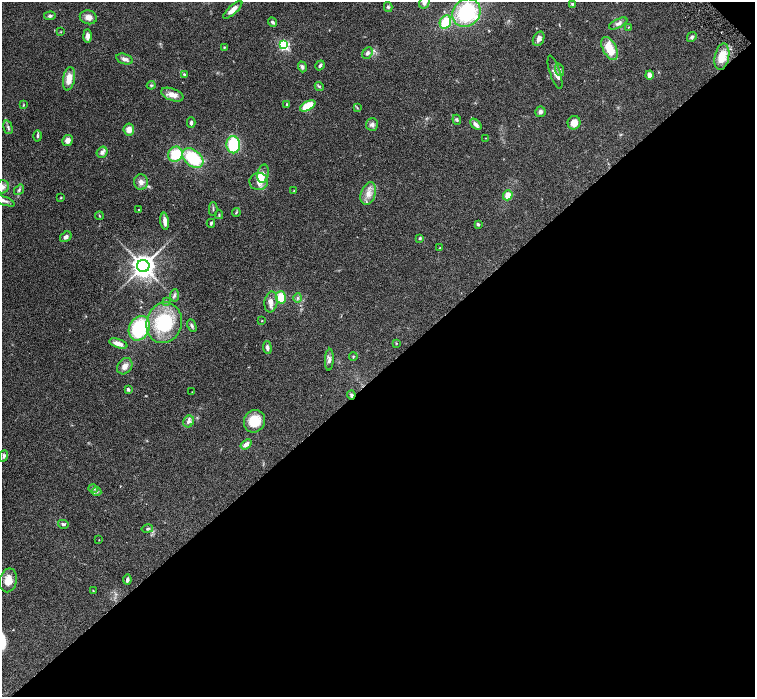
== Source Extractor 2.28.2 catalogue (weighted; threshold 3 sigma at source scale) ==
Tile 12 of 4 x 4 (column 4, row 3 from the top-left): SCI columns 4521-6026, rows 1695-3084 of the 6028 x 6026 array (HDU 1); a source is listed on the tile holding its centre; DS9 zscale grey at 2 x 2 block average (1 PNG px = mean of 2 x 2 image px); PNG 757 x 699 px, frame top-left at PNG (2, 2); each listed source drawn as its Kron ellipse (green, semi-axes under 4 px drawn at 4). Shown black and unused: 47% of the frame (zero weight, under 3 of 6 exposures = <1% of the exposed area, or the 3 px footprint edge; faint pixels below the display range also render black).
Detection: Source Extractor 2.28.2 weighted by HDU 2 'WHT'; one run over the whole footprint, this tile lists its part. Background 0.0806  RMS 0.0041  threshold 0.0169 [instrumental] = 3 sigma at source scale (4.09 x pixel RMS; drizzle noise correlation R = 1.36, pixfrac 0.8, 0.05/0.05 arcsec/px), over >= 5 px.
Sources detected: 110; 8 inside a brighter listed object's ellipse — not listed separately; the other 102 listed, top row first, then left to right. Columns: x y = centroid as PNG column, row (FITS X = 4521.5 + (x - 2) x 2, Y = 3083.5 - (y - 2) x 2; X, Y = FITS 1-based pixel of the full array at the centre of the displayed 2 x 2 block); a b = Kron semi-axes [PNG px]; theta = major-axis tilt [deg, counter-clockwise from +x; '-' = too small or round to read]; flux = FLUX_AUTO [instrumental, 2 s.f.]
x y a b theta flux
425 2 6 5 - 3.5
573 4 4 3 - 1.4
388 7 5 4 - 1.5
233 10 12 4 42 6.4
466 13 15 13 44 64
50 16 6 4 4 1.9
88 17 8 7 - 5.4
273 22 5 3 - 1.8
445 22 7 5 64 23
618 23 10 4 26 3.3
628 27 3 2 - 0.42
61 32 2 2 - 0.5
87 36 7 4 -89 3.7
692 37 5 4 - 2
539 39 7 5 63 4.9
283 45 3 3 - 120
224 47 3 2 - 0.49
610 48 12 6 -62 19
367 53 6 4 47 2.5
722 57 13 7 79 15
125 59 8 5 -16 3.2
320 65 5 3 - 1.8
302 67 5 4 - 2.2
560 70 6 4 -70 2.3
555 72 17 5 -72 4.9
184 74 3 3 - 1.1
649 75 4 4 - 5
69 79 12 6 81 8.7
151 85 4 4 - 1.1
319 86 4 3 - 1.2
172 95 11 6 -21 6.9
287 104 4 2 - 0.56
23 105 4 2 - 0.69
308 106 8 4 29 17
357 108 3 2 - 0.56
540 112 5 5 - 2.5
457 120 5 3 - 1.2
191 123 5 3 - 2.1
574 123 7 6 - 8
372 124 6 6 - 2.9
476 124 7 4 -45 3.4
8 127 7 3 -75 1.7
129 129 6 5 - 5.9
38 136 6 3 -88 1.5
485 138 2 2 - 0.37
68 141 5 5 - 5
233 145 8 7 - 37
102 152 6 5 - 3.2
175 154 8 7 - 24
193 158 12 8 -41 43
263 174 9 5 77 3.7
141 182 8 7 - 4.4
259 182 9 8 - 7.6
2 187 7 6 - 3.8
19 190 6 3 53 1.5
294 191 3 2 - 0.52
368 193 11 7 70 7.8
508 195 5 4 - 8.5
61 198 4 2 - 0.61
2 200 13 4 -22 3.8
213 209 7 2 -90 1
139 210 2 2 - 0.58
236 213 4 2 - 0.79
219 215 4 2 - 0.89
99 216 4 2 - 0.8
165 221 8 3 -84 5.7
211 223 4 3 - 1.4
478 224 4 3 - 1.4
66 237 6 4 33 3.1
420 238 4 3 - 1
440 248 3 2 - 0.61
143 266 6 6 - 670
174 295 6 4 86 1.7
281 297 6 5 - 16
298 298 4 3 - 1.3
167 301 4 3 - 0.72
271 302 10 6 80 5.4
262 321 2 2 - 0.44
164 323 20 17 72 50
192 326 6 3 -66 1.8
139 328 13 10 64 54
396 343 3 2 - 0.56
118 344 9 4 -18 6.6
267 348 6 4 -84 2.5
353 357 4 2 - 0.85
329 360 11 4 86 3.4
125 366 9 7 51 5.3
128 389 2 2 - 3.6
192 392 2 2 - 0.35
351 395 4 4 - 1.6
189 421 6 5 - 3.3
254 421 11 10 - 19
246 444 6 4 38 5.1
4 456 6 3 69 1.7
93 489 5 3 - 1.7
97 492 4 3 - 1.4
63 524 5 4 - 1.6
147 529 6 3 12 1.3
99 540 2 2 - 0.37
8 580 12 8 78 12
127 580 5 3 - 2.4
93 591 3 3 - 0.56
Overlapping masked pixels (flux is a lower limit): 1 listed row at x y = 351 395
Isophote crosses this tile's border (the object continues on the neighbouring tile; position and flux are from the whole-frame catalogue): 4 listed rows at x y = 425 2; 2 187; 2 200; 8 580